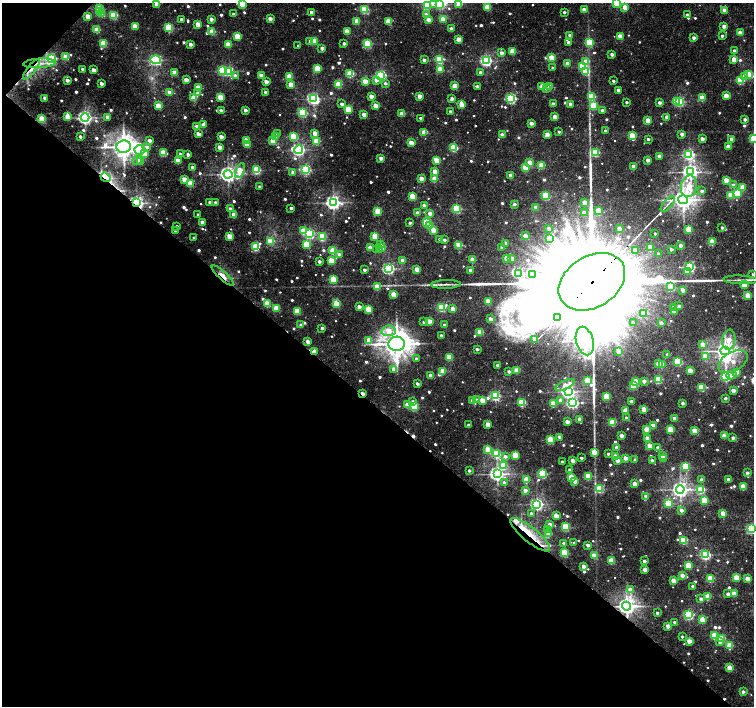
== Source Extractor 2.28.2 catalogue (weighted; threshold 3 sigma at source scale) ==
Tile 9 of 4 x 4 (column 1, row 3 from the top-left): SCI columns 5-1508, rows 1639-3046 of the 6022 x 6028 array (HDU 1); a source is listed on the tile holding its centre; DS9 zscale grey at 2 x 2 block average (1 PNG px = mean of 2 x 2 image px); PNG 756 x 708 px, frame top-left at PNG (2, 3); each listed source drawn as its Kron ellipse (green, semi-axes under 4 px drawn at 4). Shown black and unused: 43% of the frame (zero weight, under 3 of 5 exposures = <1% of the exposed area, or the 3 px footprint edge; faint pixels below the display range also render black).
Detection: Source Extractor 2.28.2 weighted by HDU 2 'WHT'; one run over the whole footprint, this tile lists its part. Background 0.0162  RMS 0.0019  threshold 0.00867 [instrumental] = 3 sigma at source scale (4.5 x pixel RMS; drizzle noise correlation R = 1.50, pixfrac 1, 0.0396/0.0396 arcsec/px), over >= 5 px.
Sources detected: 852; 8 too faint to see at this stretch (2 x 2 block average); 3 inside a brighter object's white glare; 8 cosmic-ray / hot-pixel residue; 5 long thin detections or spike segments (spike, bleed or trail) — neither listed nor drawn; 8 inside a brighter listed object's ellipse — not listed separately; of the other 820, all 500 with FLUX_AUTO >= 1.35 (the completeness limit of this list) listed and drawn (320 fainter detections not listed), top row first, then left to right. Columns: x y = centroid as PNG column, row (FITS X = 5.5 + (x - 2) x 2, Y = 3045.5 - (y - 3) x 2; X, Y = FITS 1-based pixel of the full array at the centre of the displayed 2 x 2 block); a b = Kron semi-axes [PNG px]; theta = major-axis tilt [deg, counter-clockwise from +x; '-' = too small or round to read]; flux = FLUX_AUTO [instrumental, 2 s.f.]
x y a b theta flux
617 3 3 3 - 27
157 4 3 3 - 14
242 4 3 3 - 11
433 4 3 3 - 2.7
459 4 3 3 - 16
427 5 3 3 - 23
439 5 3 3 - 49
488 7 3 3 - 19
625 7 3 3 - 8.7
99 8 3 3 - 15
364 9 3 3 - 37
584 10 3 2 - 6.5
724 10 2 2 - 4.7
99 12 3 3 - 12
311 12 2 2 - 2.7
564 12 2 2 - 1.6
102 14 3 3 - 10
233 14 3 2 - 1.7
114 15 3 3 - 30
426 15 3 3 - 3.2
687 15 2 2 - 2.4
88 16 3 3 - 7.7
270 18 3 2 - 4.5
181 19 2 2 - 2.1
211 19 2 2 - 3.8
443 19 3 3 - 12
428 20 3 3 - 4.9
357 21 3 3 - 11
388 21 3 3 - 15
198 24 3 3 - 9.9
135 26 3 3 - 13
724 26 2 2 - 4.9
169 28 3 3 - 38
451 29 2 2 - 3.8
97 30 3 3 - 16
347 31 3 2 - 10
212 32 3 3 - 16
740 33 2 2 - 7
570 35 3 2 - 2
237 36 3 3 - 14
620 36 3 2 - 8.9
722 36 2 2 - 1.7
694 38 2 2 - 2.9
459 39 3 2 - 5.6
310 41 3 3 - 1.7
314 41 3 3 - 17
568 42 2 2 - 2.8
589 42 3 3 - 27
344 43 2 2 - 1.9
104 44 3 3 - 23
190 44 2 2 - 3.1
228 44 3 3 - 11
368 44 3 3 - 37
298 46 2 2 - 1.4
322 48 2 2 - 3.3
513 51 3 3 - 15
735 51 3 2 - 4.4
501 53 2 2 - 4.2
612 54 2 2 - 2.9
66 57 3 3 - 12
51 58 4 4 - 84
552 58 3 3 - 16
439 59 3 3 - 42
734 59 3 3 - 10
156 60 5 3 - 74
424 60 3 2 - 2.1
486 61 3 3 - 91
586 62 3 3 - 8.8
39 63 16 4 4 3.9
567 63 2 2 - 4.9
582 66 3 3 - 32
317 68 3 3 - 19
553 68 2 2 - 1.6
31 69 12 4 51 3.3
83 69 2 2 - 2.1
440 69 3 3 - 11
93 70 3 2 - 5.6
222 71 3 3 - 40
229 71 3 3 - 50
480 72 3 2 - 1.8
586 72 4 3 - 23
174 73 3 3 - 8.8
350 74 3 3 - 26
235 75 3 3 - 1.7
261 75 3 2 - 5.1
381 75 3 3 - 70
749 75 3 3 - 19
744 76 3 3 - 3.9
289 77 3 3 - 16
67 80 3 2 - 2.8
186 80 3 2 - 6.1
376 80 3 3 - 4
365 81 3 3 - 9
613 81 2 2 - 1.9
740 81 3 3 - 29
266 82 3 2 - 5.3
385 83 3 3 - 1.8
101 84 3 2 - 3.2
291 84 3 3 - 8.2
339 84 3 3 - 21
455 86 3 3 - 12
477 86 3 2 - 1.5
541 87 3 3 - 7.7
550 87 3 3 - 8.3
198 88 3 3 - 11
546 88 3 2 - 1.8
618 90 2 2 - 3.8
169 92 3 2 - 5.3
265 92 2 2 - 1.6
197 93 3 3 - 1.7
371 96 3 2 - 5.4
419 96 2 2 - 5.7
726 96 3 2 - 8.6
220 97 3 3 - 14
592 97 3 3 - 19
45 98 3 2 - 4
194 98 3 3 - 16
511 98 3 3 - 66
702 98 3 3 - 16
313 99 4 3 - 96
452 99 3 2 - 3.1
626 102 2 2 - 1.5
676 102 3 3 - 18
680 102 3 3 - 44
660 103 2 2 - 2.5
342 104 2 2 - 2.9
553 104 2 2 - 3.7
570 104 2 2 - 4.1
462 105 4 3 - 13
158 106 3 3 - 14
376 106 3 3 - 10
594 106 3 3 - 27
348 109 3 3 - 22
245 110 2 2 - 3.1
221 111 2 2 - 2.5
602 111 2 2 - 4.2
451 112 2 2 - 2.7
302 113 3 3 - 44
402 114 3 2 - 9.6
364 115 3 2 - 6.7
67 116 3 3 - 6.9
85 117 4 4 - 150
108 117 3 2 - 4.9
555 117 3 2 - 8.2
667 117 2 2 - 4.6
420 118 2 2 - 1.9
42 119 3 3 - 24
648 120 3 3 - 12
745 120 2 2 - 2.4
531 123 2 2 - 4.2
203 125 3 3 - 4.3
196 126 2 2 - 1.9
605 131 2 2 - 1.5
424 132 3 3 - 9.4
559 132 2 2 - 1.3
315 133 3 2 - 7.1
198 134 4 2 - 4.1
277 134 2 2 - 2
682 134 2 2 - 3.7
502 135 3 2 - 5
547 135 3 3 - 6.1
293 136 3 3 - 23
632 136 3 3 - 15
80 137 2 2 - 1.6
221 137 3 2 - 5.5
276 137 3 3 - 1.8
648 139 2 2 - 1.4
702 139 2 2 - 4.1
731 139 2 2 - 3.9
753 139 3 3 - 17
150 140 3 3 - 3.3
246 140 3 2 - 6.7
273 141 4 3 - 16
317 141 3 3 - 20
411 143 3 2 - 8.1
247 145 3 3 - 9
124 147 7 6 - 550
147 147 4 3 - 2.1
220 147 3 2 - 6
728 147 3 2 - 7.9
453 148 4 3 - 28
140 150 5 5 - 24
299 150 4 4 - 110
144 153 3 3 - 13
163 153 3 3 - 18
595 153 3 3 - 38
180 154 3 2 - 1.5
188 155 2 2 - 2.7
689 155 3 3 - 72
659 156 2 2 - 5.1
381 158 2 2 - 4.6
436 160 3 3 - 11
648 160 2 2 - 3.5
137 161 4 4 - 1.7
141 161 3 2 - 7.9
178 161 3 3 - 12
530 163 3 3 - 10
542 165 3 3 - 16
193 167 2 2 - 3
634 167 2 2 - 6.6
526 168 3 3 - 18
240 170 8 3 68 12
257 170 3 3 - 38
306 170 3 3 - 64
435 171 3 2 - 7.8
293 172 3 2 - 4.9
690 172 4 4 - 200
228 174 4 4 - 210
511 175 2 2 - 5.3
106 177 5 3 - 62
184 179 3 3 - 7.8
421 179 3 2 - 6.2
434 179 3 3 - 11
726 180 3 3 - 9.7
190 183 3 3 - 20
734 185 3 2 - 4.4
689 186 11 8 76 8.8
259 187 2 2 - 1.5
743 187 3 3 - 11
702 191 3 2 - 1.6
737 193 3 3 - 18
731 195 3 3 - 18
546 196 3 3 - 34
412 197 3 3 - 16
683 200 5 4 - 360
333 202 4 4 - 170
137 203 4 3 - 150
210 203 2 2 - 3.3
216 203 2 2 - 2.7
585 203 3 3 - 11
514 204 2 2 - 2
668 204 9 2 48 1.5
424 206 2 2 - 4
536 207 2 2 - 3.4
291 208 2 2 - 2.2
230 209 3 2 - 4.6
457 209 3 3 - 43
378 211 3 3 - 25
598 211 3 3 - 17
417 213 2 2 - 4.4
430 213 2 2 - 4.3
584 213 3 2 - 6.1
198 215 2 2 - 1.9
234 215 3 2 - 9
203 222 3 2 - 6.2
427 222 4 3 - 31
410 223 2 2 - 1.7
177 226 2 2 - 1.5
430 226 3 3 - 16
549 228 3 2 - 1.8
722 228 2 2 - 2
619 229 2 2 - 3.3
689 229 3 3 - 18
175 230 2 2 - 1.8
433 230 3 3 - 8.9
303 231 3 3 - 11
310 233 3 3 - 63
655 234 2 2 - 1.5
229 236 3 3 - 10
375 236 3 3 - 19
525 236 3 2 - 6.8
322 237 3 3 - 35
194 238 2 2 - 1.6
550 238 3 3 - 17
440 239 2 2 - 1.7
444 240 2 2 - 1.7
271 241 3 3 - 22
712 242 3 3 - 15
506 243 3 2 - 1.7
307 244 3 3 - 20
381 244 3 2 - 3.9
459 245 3 3 - 15
681 246 2 2 - 4.1
256 247 3 3 - 34
382 247 3 2 - 5.5
370 248 3 2 - 7
502 248 2 2 - 2.6
650 248 3 3 - 13
671 249 2 2 - 2.1
377 250 2 2 - 1.7
380 250 4 3 - 1.3
635 250 2 2 - 4.1
333 251 3 3 - 21
339 254 3 2 - 2.1
659 254 3 2 - 1.7
506 258 3 2 - 5.3
512 258 2 2 - 3.7
472 260 3 2 - 8.1
319 261 2 2 - 2.2
331 261 3 3 - 16
403 261 3 2 - 5.1
690 267 3 3 - 59
389 268 4 3 - 83
417 269 3 2 - 8.1
364 270 2 2 - 1.7
470 270 2 2 - 2.8
687 271 3 3 - 5.9
519 273 3 3 - 45
532 274 3 3 - 23
223 275 14 4 -41 4.4
753 275 2 2 - 2.2
333 279 3 3 - 21
741 280 17 3 -2 2.5
592 282 36 25 32 30000
446 284 15 3 1 2
744 285 3 3 - 15
377 287 3 3 - 14
671 287 3 3 - 26
683 290 2 2 - 4.6
394 294 3 3 - 11
748 295 3 3 - 13
488 301 3 3 - 14
267 304 4 3 - 17
336 304 3 3 - 16
679 306 2 2 - 2.2
359 307 2 2 - 3.8
674 307 2 2 - 2.6
277 308 3 3 - 17
441 308 3 3 - 36
368 309 3 3 - 16
453 309 3 2 - 6.8
297 311 3 3 - 17
674 311 3 2 - 5
644 314 3 2 - 2.9
558 317 2 2 - 5.7
490 319 2 2 - 5.3
429 321 3 2 - 6.3
424 322 3 2 - 1.9
633 323 2 2 - 2
661 323 2 2 - 3.2
301 325 2 2 - 3
444 325 2 2 - 1.5
322 328 2 2 - 2.6
388 331 7 5 7 7.8
480 332 3 3 - 15
441 335 2 2 - 2
535 339 3 2 - 6.1
369 340 3 3 - 8.4
729 340 10 6 81 7.7
585 341 14 8 -75 260
308 342 3 2 - 5.5
397 344 8 7 - 750
703 345 3 3 - 11
477 349 2 2 - 1.9
315 351 3 3 - 5.8
619 351 3 3 - 8.9
725 351 4 4 - 300
667 354 2 2 - 1.5
705 356 3 3 - 10
449 357 3 3 - 17
416 359 2 2 - 1.7
733 361 16 9 28 9.5
678 362 3 3 - 36
659 364 3 3 - 12
663 365 3 3 - 5.4
498 366 2 2 - 2.8
394 369 3 3 - 4.4
443 371 3 3 - 13
509 371 2 2 - 2.2
517 371 3 3 - 14
690 371 3 2 - 8.4
736 372 3 3 - 4.1
431 375 3 2 - 5.4
731 375 5 4 - 2.1
726 376 3 3 - 54
658 379 3 3 - 27
587 381 3 3 - 22
636 381 3 3 - 12
644 381 2 2 - 3.1
417 384 2 2 - 1.9
565 385 10 4 24 6.1
633 386 3 3 - 17
701 387 3 3 - 18
568 391 4 4 - 130
733 391 3 2 - 5.2
362 393 3 2 - 4.6
495 396 3 3 - 62
607 396 3 3 - 21
725 398 2 2 - 1.7
477 400 3 3 - 1.6
482 400 3 3 - 10
472 401 3 2 - 4.1
560 401 3 3 - 3.6
632 401 2 2 - 3.4
413 402 3 3 - 2.4
522 403 3 3 - 32
573 403 4 4 - 83
683 403 2 2 - 2.4
553 404 3 3 - 15
407 405 3 3 - 6.9
414 407 3 3 - 29
644 409 3 2 - 10
625 411 3 3 - 7.9
626 418 2 2 - 1.8
674 418 2 2 - 1.7
580 419 2 2 - 5.4
567 422 2 2 - 5
613 422 3 3 - 26
488 424 3 2 - 10
469 425 2 2 - 2
653 426 3 2 - 4
646 429 3 2 - 8.5
670 429 3 3 - 15
694 431 3 3 - 12
621 436 2 2 - 4.2
724 436 2 2 - 6
560 437 2 2 - 4.7
647 438 2 2 - 4.7
733 438 2 2 - 2.8
550 440 3 3 - 27
649 446 3 2 - 7.3
617 447 2 2 - 4.4
658 448 3 2 - 2.6
488 449 3 3 - 14
594 452 3 3 - 13
496 454 3 3 - 35
608 454 2 2 - 1.5
515 455 3 3 - 18
505 456 3 3 - 2.4
615 456 3 2 - 6.5
662 456 3 2 - 7.6
581 458 2 2 - 1.8
626 458 2 2 - 5.1
663 458 3 2 - 6.3
572 460 3 2 - 4.3
617 460 3 2 - 5.7
635 460 2 2 - 1.8
652 461 2 2 - 3.1
562 462 2 2 - 3.2
503 466 3 3 - 21
686 466 3 3 - 28
570 470 2 2 - 1.9
469 471 2 2 - 1.8
747 473 2 2 - 2.2
497 474 4 4 - 170
542 474 3 3 - 43
588 476 3 3 - 24
571 477 3 3 - 15
728 479 2 2 - 3.6
527 480 3 3 - 15
702 480 2 2 - 3.1
575 481 3 2 - 6.5
504 482 3 3 - 1.8
635 484 3 2 - 7.4
743 487 3 3 - 14
599 489 4 3 - 32
680 489 4 4 - 220
525 490 3 2 - 3.3
701 490 3 3 - 28
646 496 3 2 - 5.8
704 500 3 3 - 18
669 503 3 2 - 14
537 504 3 3 - 110
682 510 3 2 - 2.9
531 513 2 2 - 1.5
723 513 3 2 - 9.1
556 516 3 2 - 8.4
550 524 3 3 - 3.3
566 527 3 3 - 32
547 529 3 3 - 1.9
751 529 3 3 - 68
549 534 3 3 - 9.7
530 535 25 7 -39 14
683 540 3 3 - 28
563 543 2 2 - 1.5
574 543 3 2 - 1.5
588 545 2 2 - 2.9
565 553 3 3 - 26
705 555 3 3 - 73
594 556 3 3 - 11
611 561 3 3 - 15
644 561 2 2 - 2.2
584 566 2 2 - 4.7
688 566 3 3 - 17
645 570 3 2 - 5.2
682 575 2 2 - 4.8
736 577 3 3 - 12
711 578 3 3 - 22
748 579 3 2 - 9.1
674 581 3 2 - 9
693 586 2 2 - 2.7
630 589 3 3 - 5.5
728 594 2 2 - 3.6
734 594 3 2 - 9.9
708 597 3 3 - 16
701 599 2 2 - 3.5
627 606 4 4 - 310
657 613 2 2 - 1.5
688 615 3 3 - 58
702 620 3 3 - 9.8
674 622 2 2 - 1.8
668 626 3 2 - 6.4
715 635 3 3 - 18
682 637 2 2 - 1.5
722 639 3 3 - 23
689 641 3 2 - 8.4
720 642 3 3 - 1.7
730 646 3 3 - 19
729 668 3 3 - 11
743 692 2 2 - 2.6
Overlapping masked pixels (flux is a lower limit): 11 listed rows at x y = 51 58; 39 63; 31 69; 106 177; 137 203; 223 275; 592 282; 315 351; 362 393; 530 535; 627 606
Isophote crosses this tile's border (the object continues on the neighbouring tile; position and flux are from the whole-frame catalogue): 10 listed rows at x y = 617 3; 157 4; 242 4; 459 4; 427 5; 439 5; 749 75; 753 139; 753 275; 751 529